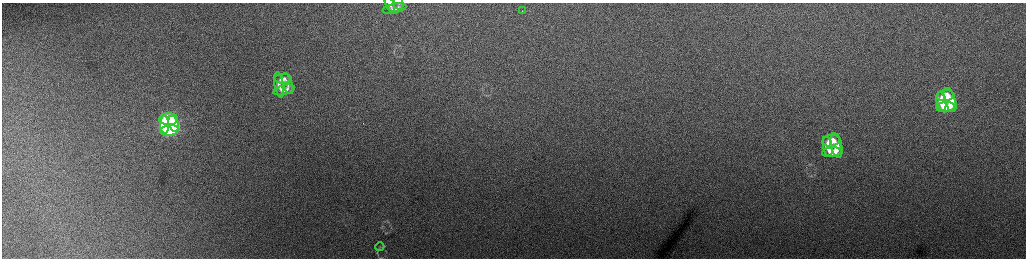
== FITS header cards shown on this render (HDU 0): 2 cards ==
NAXIS1  =                 2048 /fastest changing axis
NAXIS2  =                  512 /next to fastest changing axis

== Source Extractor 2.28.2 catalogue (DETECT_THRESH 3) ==
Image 2048 x 512 px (HDU 0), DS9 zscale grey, zoomed out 1/2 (1 PNG px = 2 x 2 image px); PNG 1028 x 260 px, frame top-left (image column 1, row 511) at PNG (2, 3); each listed source drawn as its Kron ellipse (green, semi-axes under 4 px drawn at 4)
Background 159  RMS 1.8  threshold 5.47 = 3 sigma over >= 5 px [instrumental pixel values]
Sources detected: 22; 1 cannot appear on this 1/2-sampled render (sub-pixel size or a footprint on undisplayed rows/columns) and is neither listed nor drawn; the other 21 listed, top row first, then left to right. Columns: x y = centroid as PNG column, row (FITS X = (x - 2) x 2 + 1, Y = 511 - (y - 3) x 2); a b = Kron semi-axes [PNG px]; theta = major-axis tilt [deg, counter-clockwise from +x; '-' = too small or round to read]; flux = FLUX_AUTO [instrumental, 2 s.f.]
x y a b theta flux
399 3 6 4 -77 620
390 4 8 4 -66 1000
394 8 12 4 12 1900
522 11 2 1 - 220
283 79 8 5 2 2100
287 84 11 5 -72 1600
279 85 13 4 -80 2000
284 90 11 4 14 2200
945 96 8 5 7 10000
950 100 12 5 -73 9400
941 101 10 5 -82 10000
945 107 9 5 6 11000
169 119 9 6 1 39000
165 124 9 4 -89 35000
173 124 8 4 -73 28000
169 131 9 5 7 39000
831 141 9 6 9 5700
836 145 12 5 -77 5100
828 146 10 4 -79 5400
832 152 10 5 6 5800
380 247 4 2 - 240
At the frame edge (FLAGS 8, measured only in part): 2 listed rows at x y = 399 3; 390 4
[1 sub-pixel or undisplayed-footprint detection neither listed nor drawn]